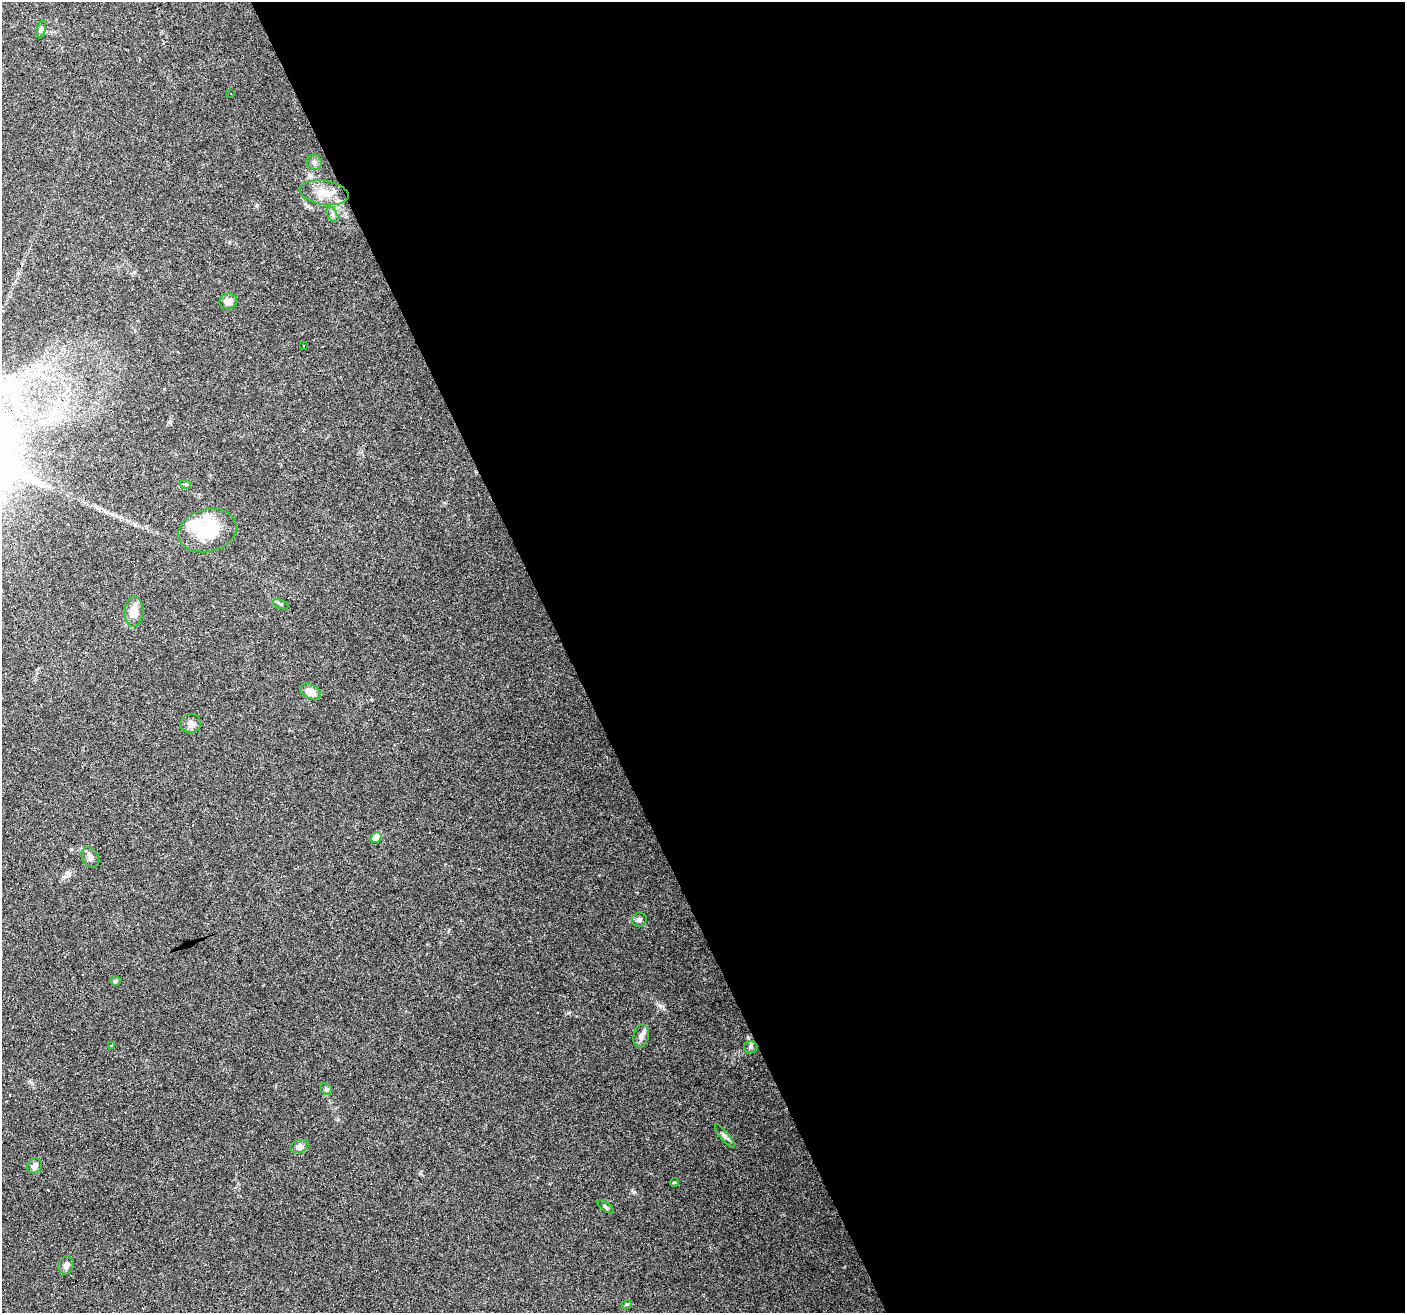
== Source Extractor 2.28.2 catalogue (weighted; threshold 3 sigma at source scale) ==
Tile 8 of 4 x 4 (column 4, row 2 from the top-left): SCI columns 4209-5611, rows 2706-4016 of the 5611 x 5467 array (HDU 1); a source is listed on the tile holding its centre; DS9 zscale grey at full resolution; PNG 1407 x 1315 px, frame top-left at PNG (2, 2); each listed source drawn as its Kron ellipse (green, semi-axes under 4 px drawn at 4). Shown black and unused: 60% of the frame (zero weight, under 4 of 8 exposures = <1% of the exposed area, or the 3 px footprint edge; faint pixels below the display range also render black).
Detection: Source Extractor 2.28.2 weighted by HDU 2 'WHT'; one run over the whole footprint, this tile lists its part. Background 0.0498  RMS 0.0024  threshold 0.00977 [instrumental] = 3 sigma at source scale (4.09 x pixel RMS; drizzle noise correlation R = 1.36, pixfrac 0.8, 0.0396/0.0396 arcsec/px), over >= 5 px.
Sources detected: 47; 1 inside a brighter object's white glare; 16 cosmic-ray / hot-pixel residue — neither listed nor drawn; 2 inside a brighter listed object's ellipse — not listed separately; the other 28 listed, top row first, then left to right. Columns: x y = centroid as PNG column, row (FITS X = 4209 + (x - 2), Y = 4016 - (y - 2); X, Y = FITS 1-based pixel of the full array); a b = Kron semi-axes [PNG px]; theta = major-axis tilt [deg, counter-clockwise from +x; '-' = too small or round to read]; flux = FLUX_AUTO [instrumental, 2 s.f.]
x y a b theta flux
41 29 9 4 78 0.44
231 94 3 3 - 0.65
314 162 8 7 - 0.69
324 193 25 12 -9 4
332 214 8 5 -59 0.56
228 301 9 8 - 1.7
303 346 3 3 - 0.36
185 484 6 3 -18 0.24
207 531 30 21 14 10
280 604 8 4 -22 0.37
134 612 15 9 88 3
310 691 11 7 -24 1.9
191 724 10 9 - 1.4
376 837 5 5 - 5.8
90 857 11 8 -56 1.1
639 920 7 7 - 0.59
115 981 5 4 - 0.33
641 1036 11 7 77 1
111 1046 3 3 - 2.3
750 1047 7 6 - 0.48
326 1089 6 5 - 0.39
725 1136 14 4 -51 0.7
299 1146 9 6 16 1.1
35 1166 8 7 - 1.1
674 1182 4 4 - 0.22
606 1207 9 4 -37 0.4
66 1265 9 7 74 0.92
627 1304 5 3 - 0.21
Overlapping masked pixels (flux is a lower limit): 1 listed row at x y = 324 193
Unlisted compact peaks at least as high as the median listed source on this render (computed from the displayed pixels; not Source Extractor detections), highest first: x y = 634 1192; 660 1006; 568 1013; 257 205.